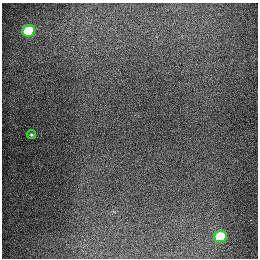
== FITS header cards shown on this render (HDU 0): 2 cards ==
NAXIS1  =                  256
NAXIS2  =                  256

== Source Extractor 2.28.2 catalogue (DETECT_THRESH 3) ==
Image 256 x 256 px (HDU 0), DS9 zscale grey, 1 PNG px = 1 image px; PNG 260 x 260 px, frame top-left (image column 1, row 256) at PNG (2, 3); each listed source drawn as its Kron ellipse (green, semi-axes under 4 px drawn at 4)
Background 1280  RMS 26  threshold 78.8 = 3 sigma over >= 5 px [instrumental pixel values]
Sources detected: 3; all 3 listed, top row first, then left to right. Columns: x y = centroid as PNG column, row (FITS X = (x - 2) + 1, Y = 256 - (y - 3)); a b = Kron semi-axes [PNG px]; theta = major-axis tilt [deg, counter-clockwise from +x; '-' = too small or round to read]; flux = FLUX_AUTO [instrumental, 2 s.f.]
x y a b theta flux
29 31 6 6 - 90000
31 135 4 4 - 2500
220 236 6 6 - 74000